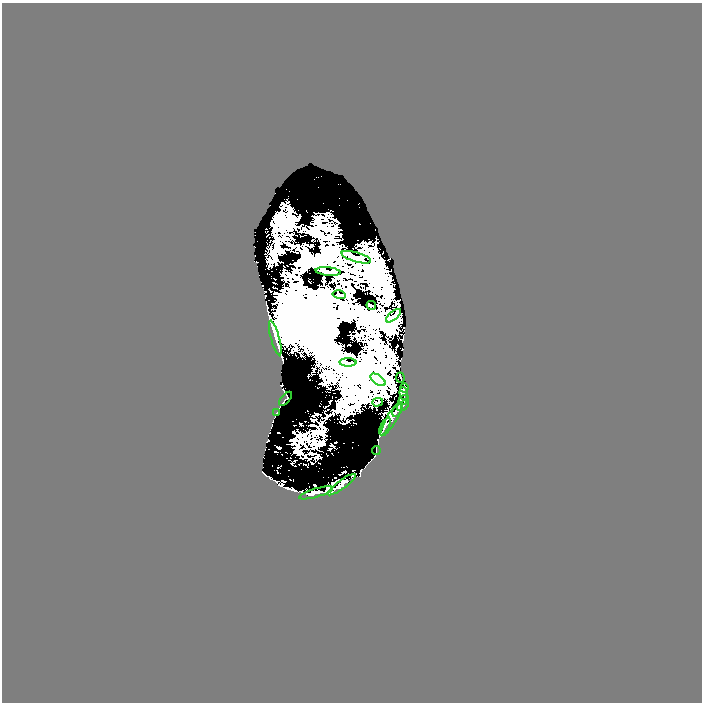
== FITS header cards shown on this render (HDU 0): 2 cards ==
NAXIS1  =                  700
NAXIS2  =                  700

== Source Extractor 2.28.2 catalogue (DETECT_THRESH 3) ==
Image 700 x 700 px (HDU 0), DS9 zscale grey, 1 PNG px = 1 image px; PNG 704 x 704 px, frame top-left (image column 1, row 700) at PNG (2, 3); each listed source drawn as its Kron ellipse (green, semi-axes under 4 px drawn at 4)
Background 0.858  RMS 0.017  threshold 0.0518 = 3 sigma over >= 5 px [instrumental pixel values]
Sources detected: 22; all 22 listed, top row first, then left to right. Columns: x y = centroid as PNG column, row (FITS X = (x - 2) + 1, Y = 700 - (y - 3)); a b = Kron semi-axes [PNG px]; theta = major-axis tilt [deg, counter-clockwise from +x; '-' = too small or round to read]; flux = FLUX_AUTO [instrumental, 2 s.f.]
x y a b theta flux
356 257 15 5 -16 4.6
328 271 12 3 -6 2.6
339 295 7 3 -13 1.2
371 305 5 2 - 1.2
393 316 9 4 40 2.2
275 338 18 3 -75 3.6
348 362 8 3 -1 1.8
400 378 5 2 - 1.1
378 380 9 4 -36 4
404 388 4 2 - 0.67
404 393 6 4 -84 1.4
285 399 8 3 50 1.1
404 400 6 2 36 2
378 402 5 3 - 1.1
403 406 6 3 36 1.5
398 410 7 2 59 2.8
276 413 3 2 - 0.86
391 419 19 5 60 5.2
385 426 9 3 64 2.6
376 450 4 2 - 0.9
342 485 17 4 36 8.1
316 493 18 4 16 3.9